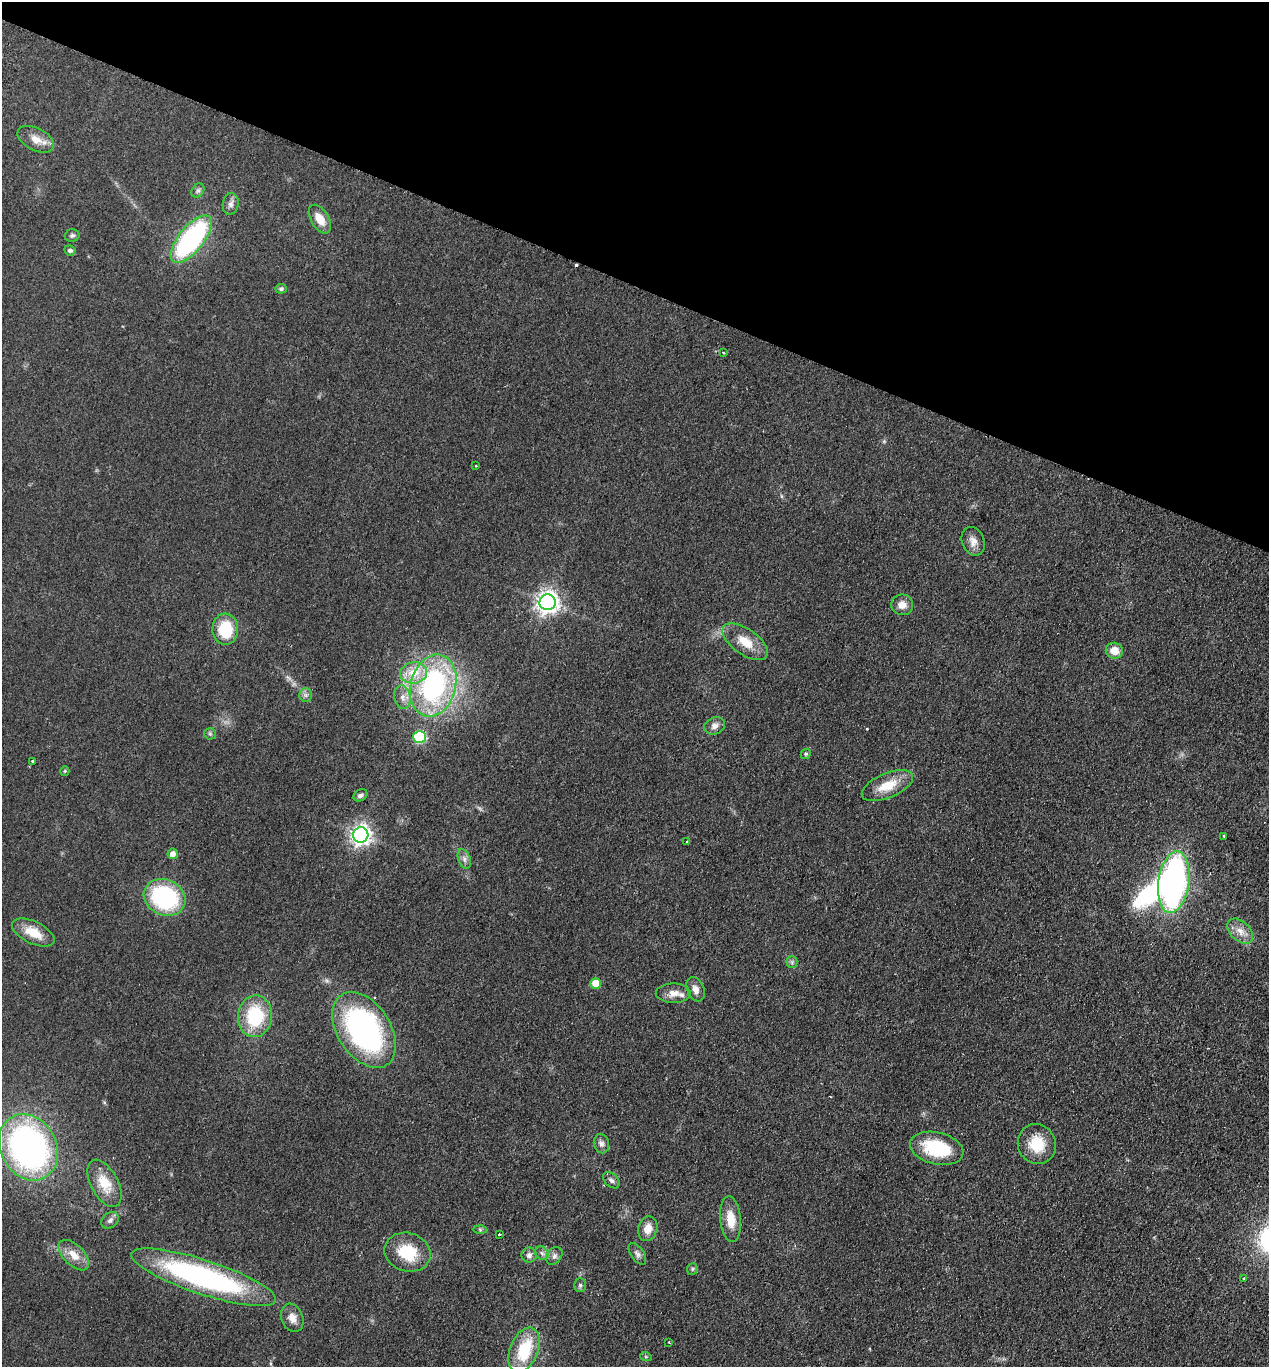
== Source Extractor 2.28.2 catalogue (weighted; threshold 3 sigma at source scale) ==
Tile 2 of 4 x 4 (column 2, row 1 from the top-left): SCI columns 1592-2858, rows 4121-5485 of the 5586 x 5508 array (HDU 1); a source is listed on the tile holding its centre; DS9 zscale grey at full resolution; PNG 1271 x 1369 px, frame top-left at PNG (2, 2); each listed source drawn as its Kron ellipse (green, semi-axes under 4 px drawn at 4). Shown black and unused: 21% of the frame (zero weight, under 2 of 3 exposures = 3% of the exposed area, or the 3 px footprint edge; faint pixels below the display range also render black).
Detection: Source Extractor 2.28.2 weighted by HDU 2 'WHT'; one run over the whole footprint, this tile lists its part. Background 0.0768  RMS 0.0083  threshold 0.0373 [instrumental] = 3 sigma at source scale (4.5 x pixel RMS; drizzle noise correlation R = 1.50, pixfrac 1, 0.05/0.05 arcsec/px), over >= 5 px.
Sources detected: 71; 1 inside a brighter object's white glare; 2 cosmic-ray / hot-pixel residue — neither listed nor drawn; the other 68 listed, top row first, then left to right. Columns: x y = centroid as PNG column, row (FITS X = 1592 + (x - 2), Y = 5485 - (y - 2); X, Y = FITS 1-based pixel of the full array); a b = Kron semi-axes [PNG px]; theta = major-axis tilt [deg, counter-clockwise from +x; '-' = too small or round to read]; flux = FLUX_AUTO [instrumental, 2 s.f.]
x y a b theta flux
36 139 20 11 -27 9.4
198 190 7 6 - 2
231 204 11 8 80 3.5
320 219 16 9 -59 11
72 235 7 6 - 1.8
191 239 29 12 51 130
70 250 6 5 - 2.2
281 289 5 5 - 1.8
723 353 4 3 - 0.75
476 466 2 2 - 0.71
973 541 14 11 -68 6.4
548 602 8 8 - 560
902 605 11 10 - 6.5
225 629 15 13 -88 31
745 642 26 12 -35 16
1114 651 9 7 -19 9.6
414 673 13 10 10 15
433 685 32 22 74 150
306 695 7 6 - 2.3
402 697 12 8 -82 5.4
715 726 11 8 22 4.3
210 734 6 5 - 1.6
420 737 6 6 - 68
806 754 5 4 - 1.1
33 761 3 3 - 3.6
65 771 5 4 - 0.97
887 786 27 12 23 18
360 795 7 5 30 2.5
361 835 8 7 - 430
1224 836 3 3 - 1.6
687 841 3 2 - 1.5
173 854 5 5 - 4.9
464 859 10 6 -70 3
1174 882 31 15 82 290
165 897 21 18 -25 91
1240 931 15 9 -43 8
33 932 23 11 -26 16
792 962 5 5 - 1.6
596 983 5 5 - 14
695 989 13 8 -65 4.8
673 993 17 9 0 7.8
255 1016 21 17 86 48
364 1030 42 26 -57 200
601 1144 9 7 -76 3.1
1037 1144 20 19 - 22
28 1147 34 28 -61 270
937 1148 27 16 -13 45
611 1180 10 6 -44 2.4
104 1183 26 13 -62 17
731 1219 23 10 -84 15
110 1220 9 7 40 2.9
648 1229 12 9 75 8.4
480 1230 6 4 -1 1.2
499 1234 3 2 - 1.2
408 1252 23 19 -17 31
542 1253 7 6 - 2.3
637 1254 12 6 -55 3
74 1255 19 10 -45 10
529 1255 7 7 - 3.5
554 1256 10 7 54 3
692 1269 6 5 - 1.4
204 1277 76 17 -18 190
1244 1279 3 3 - 1.2
580 1285 7 5 -89 1.8
292 1318 14 10 -69 6.7
669 1342 3 3 - 0.94
524 1350 23 14 67 37
646 1357 6 3 -19 0.93